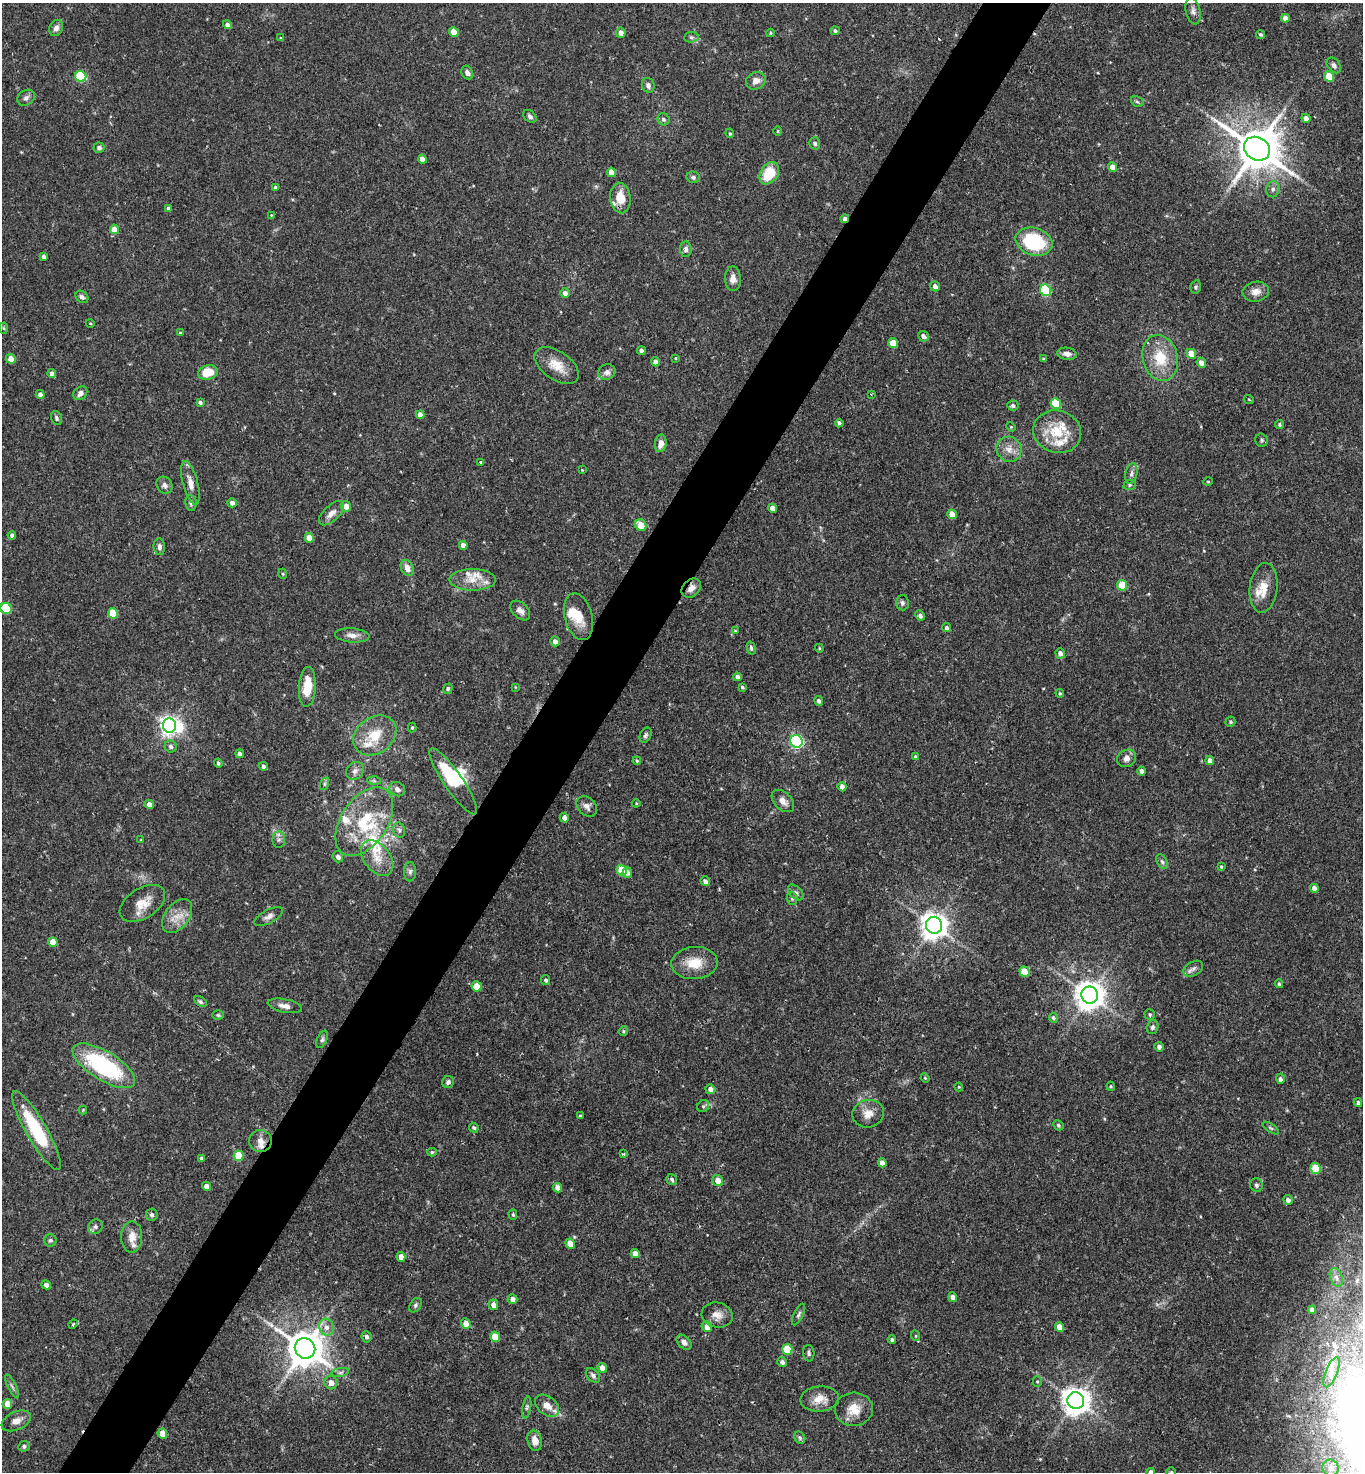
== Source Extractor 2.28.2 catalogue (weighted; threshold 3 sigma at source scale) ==
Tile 7 of 4 x 4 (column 3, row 2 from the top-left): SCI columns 2875-4235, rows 2941-4410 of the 5888 x 5882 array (HDU 1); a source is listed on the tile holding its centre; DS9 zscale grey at full resolution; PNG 1365 x 1474 px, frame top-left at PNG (2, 3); each listed source drawn as its Kron ellipse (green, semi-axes under 4 px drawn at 4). Shown black and unused: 5% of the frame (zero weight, under 2 of 3 exposures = <1% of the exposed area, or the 3 px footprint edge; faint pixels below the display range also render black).
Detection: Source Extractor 2.28.2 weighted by HDU 2 'WHT'; one run over the whole footprint, this tile lists its part. Background 0.0752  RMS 0.005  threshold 0.0223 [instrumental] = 3 sigma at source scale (4.5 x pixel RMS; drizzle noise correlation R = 1.50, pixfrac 1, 0.05/0.05 arcsec/px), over >= 5 px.
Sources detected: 287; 3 inside a brighter object's white glare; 1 cosmic-ray / hot-pixel residue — neither listed nor drawn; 13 inside a brighter listed object's ellipse — not listed separately; the other 270 listed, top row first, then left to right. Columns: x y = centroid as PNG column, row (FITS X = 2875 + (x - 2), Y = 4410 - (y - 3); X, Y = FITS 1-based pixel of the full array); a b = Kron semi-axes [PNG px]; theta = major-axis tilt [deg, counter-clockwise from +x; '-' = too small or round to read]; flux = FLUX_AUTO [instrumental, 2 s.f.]
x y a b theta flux
1193 11 13 7 -78 2.2
1285 18 4 4 - 2.3
228 25 5 4 - 2.3
56 28 8 6 67 2.3
835 31 4 4 - 1
454 32 5 4 - 8.1
621 33 5 5 - 3
770 33 4 4 - 0.56
1260 34 4 3 - 0.86
691 37 7 5 6 1
281 38 4 4 - 0.47
1334 65 9 6 -52 1.7
467 73 7 5 -61 1.9
81 76 6 5 - 32
1329 76 5 4 - 10
756 81 10 8 26 3.7
648 85 7 6 - 1.9
26 98 9 7 34 1.7
1137 102 7 4 -29 0.89
530 116 7 5 -41 1.4
1306 118 5 4 - 3
663 119 6 5 - 1.1
778 131 4 3 - 0.48
730 133 5 4 - 0.58
815 143 6 5 - 0.97
99 148 5 5 - 1.3
1257 149 13 11 -32 2100
422 159 4 4 - 3.6
1113 167 5 4 - 4.8
611 172 5 4 - 4.7
769 173 12 8 56 16
693 177 7 5 -12 1.2
275 188 4 3 - 1.3
1273 189 8 6 78 1.7
620 198 15 10 -84 8
168 208 4 3 - 1
271 215 3 3 - 0.36
845 219 4 4 - 2.6
114 229 5 4 - 6.5
1034 242 19 13 -17 35
686 249 7 6 - 1.8
44 256 4 3 - 1.4
733 279 12 8 -89 3.5
935 286 5 4 - 2
1196 287 7 5 76 0.92
1046 290 6 5 - 35
1256 292 13 10 11 3.8
565 293 5 4 - 2.4
82 297 7 5 -41 1.5
90 323 4 3 - 0.4
4 328 5 3 - 0.48
180 333 3 3 - 0.48
923 336 5 5 - 2.1
893 343 5 4 - 10
641 351 4 4 - 1.8
1067 354 9 6 -8 2.6
1191 354 5 4 - 8.1
676 358 4 3 - 0.43
1160 358 23 17 -75 16
11 359 5 4 - 4.9
1043 359 4 3 - 0.58
655 362 4 4 - 2.6
1201 363 5 4 - 3
557 365 25 14 -34 8.7
208 372 10 7 13 10
607 372 9 7 22 2.4
52 374 4 4 - 2.6
80 393 8 6 44 2.4
40 394 4 4 - 2.2
871 394 3 2 - 0.43
1249 400 5 3 - 0.42
200 402 4 3 - 1
1056 403 5 5 - 18
1013 406 5 5 - 1.2
420 415 4 4 - 2.8
56 418 7 5 -69 1.1
839 423 4 4 - 1.4
1279 425 4 4 - 0.75
1011 427 5 4 - 0.47
1057 432 24 21 -17 16
1261 440 7 6 - 0.95
661 443 9 6 80 3.6
1009 449 13 12 - 4.6
481 462 3 2 - 0.71
582 470 3 3 - 0.34
1131 473 10 6 78 1.9
1208 482 5 3 - 0.46
190 483 22 7 -75 4.5
164 485 9 7 -55 2.1
1130 485 6 5 - 0.72
191 503 8 5 -81 1.2
232 503 5 4 - 2.3
346 506 5 5 - 3.6
772 508 4 4 - 2.9
331 513 15 8 44 3.5
952 514 5 4 - 6.3
641 525 6 5 - 7.1
12 535 4 4 - 1.4
309 538 5 4 - 6.1
463 545 4 4 - 3.3
159 547 8 5 -84 1.8
407 568 8 6 -64 3.8
283 574 5 3 - 0.47
472 580 23 11 0 7.1
1122 585 5 5 - 17
691 588 11 8 44 3
1264 588 25 14 84 8.2
902 603 7 6 - 1.3
6 608 6 5 - 28
520 610 12 7 -44 2.6
113 613 5 5 - 12
920 615 5 4 - 1.9
578 617 24 13 -76 9.4
946 628 4 4 - 1.2
735 631 3 3 - 0.44
352 635 17 7 -5 3.4
555 641 5 4 - 2.6
751 648 6 4 -75 0.99
819 648 4 3 - 0.43
1060 653 5 4 - 2.4
737 677 4 4 - 1.7
307 687 20 8 86 11
515 687 4 2 - 0.32
742 687 3 3 - 0.76
448 689 5 4 - 1.1
1060 693 4 3 - 0.6
819 701 5 4 - 1.5
1230 722 5 4 - 0.84
169 726 7 6 - 260
412 727 5 4 - 0.68
375 735 23 18 36 14
646 735 8 5 64 1.2
796 741 6 6 - 95
171 746 6 6 - 1.5
240 754 4 4 - 1.8
915 757 4 3 - 0.74
1127 758 10 8 28 2.7
1210 760 4 4 - 2.4
637 761 4 3 - 0.61
218 763 4 4 - 1.1
263 766 4 4 - 1.3
355 771 10 8 46 2.4
1141 771 4 4 - 1.6
374 781 6 4 -2 0.82
453 781 39 9 -55 23
324 784 6 4 71 0.87
842 787 5 4 - 2.6
397 789 8 7 - 2
783 801 13 8 -45 3.5
636 803 4 4 - 0.44
149 804 5 4 - 3
587 806 11 9 -45 2.8
564 818 5 4 - 2.7
364 822 38 23 56 29
399 830 8 6 -76 1.3
279 839 8 6 89 1.6
141 840 4 4 - 0.49
338 857 5 5 - 1.9
377 858 20 13 -52 8.1
1162 862 8 5 -62 1.1
1221 866 3 3 - 0.53
622 870 5 5 - 13
410 872 9 6 88 1.6
627 873 5 4 - 2.4
705 881 5 4 - 2
1314 888 4 4 - 2.9
796 892 9 5 -45 1.4
792 898 6 5 - 0.9
142 903 25 15 33 8.4
177 916 19 12 53 6.9
269 916 16 6 28 2.5
934 925 8 8 - 570
53 942 5 4 - 7.2
695 963 23 16 4 11
1193 969 11 7 29 1.9
1025 972 5 5 - 10
546 980 5 4 - 0.97
1279 984 4 3 - 0.8
477 986 5 5 - 9.4
1090 995 8 8 - 700
200 1001 7 4 -33 0.92
285 1006 17 6 -11 3.1
218 1015 6 4 -2 0.73
1150 1015 5 5 - 0.9
1053 1018 5 4 - 0.97
1152 1027 7 5 73 1.2
623 1031 5 4 - 0.61
322 1039 9 5 65 1.1
1159 1047 4 4 - 1.8
104 1066 35 14 -31 56
925 1078 5 3 - 0.47
1280 1079 5 4 - 1.4
448 1082 6 6 - 1.3
1111 1086 4 3 - 0.6
959 1087 4 4 - 0.48
710 1089 5 5 - 2.5
1358 1103 4 4 - 1.2
703 1106 6 5 - 0.93
83 1110 4 4 - 0.42
868 1114 16 13 17 5.5
580 1116 3 3 - 0.66
1058 1125 5 4 - 0.81
474 1128 5 4 - 0.88
1271 1128 9 3 -33 0.86
36 1131 45 10 -60 32
260 1141 11 11 - 3.8
432 1152 5 4 - 0.67
623 1154 3 3 - 0.43
239 1156 5 5 - 12
201 1158 4 4 - 1.2
882 1163 5 4 - 3
1316 1168 5 5 - 17
672 1179 6 5 - 1.1
718 1180 6 5 - 4.4
1256 1185 7 6 - 1.2
206 1186 5 4 - 2.5
557 1188 5 4 - 2.7
1288 1200 5 4 - 1.9
152 1215 6 6 - 1.3
513 1215 5 4 - 0.69
95 1227 7 7 - 1.5
132 1237 16 10 89 5.7
50 1240 6 6 - 1.1
570 1244 5 4 - 6.4
635 1254 5 4 - 3.6
401 1257 5 4 - 3.3
1336 1277 10 6 -70 1.7
46 1285 5 4 - 2.4
953 1297 5 4 - 3
512 1299 5 4 - 2.9
415 1305 8 5 55 1.1
493 1305 5 4 - 3.3
1312 1310 4 4 - 2.4
799 1314 12 4 64 1.3
717 1315 16 12 -13 4.5
466 1323 5 4 - 4.3
73 1324 5 4 - 0.7
326 1327 8 7 - 2.9
707 1327 5 5 - 2.8
1059 1327 5 4 - 4.6
916 1336 5 3 - 0.52
367 1337 6 5 - 1.5
495 1337 5 5 - 9.8
892 1340 4 3 - 0.85
684 1342 9 6 -46 2.4
305 1348 10 10 - 1300
787 1349 5 5 - 15
809 1353 8 5 -86 1.2
782 1362 5 4 - 1.6
602 1368 5 4 - 4.2
340 1372 9 4 8 1.3
1331 1372 16 6 68 2.7
593 1375 8 6 -46 1.6
1037 1381 5 4 - 0.68
331 1383 7 6 - 3.5
12 1386 13 3 -64 1.3
820 1399 19 12 4 6.6
1076 1401 8 8 - 640
7 1404 5 5 - 4.6
547 1406 13 9 -38 4.3
527 1407 11 3 80 1
854 1409 19 16 4 8.3
16 1421 15 9 24 4
162 1434 5 5 - 6.4
800 1438 6 5 - 0.96
535 1441 10 7 -77 4.4
24 1446 5 5 - 1.1
1331 1468 8 8 - 2.2
1151 1472 4 4 - 2.1
1171 1472 5 5 - 0.59
Overlapping masked pixels (flux is a lower limit): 3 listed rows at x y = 845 219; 691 588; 36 1131
Isophote crosses this tile's border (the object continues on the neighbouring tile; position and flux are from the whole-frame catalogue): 3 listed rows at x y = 6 608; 1151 1472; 1171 1472